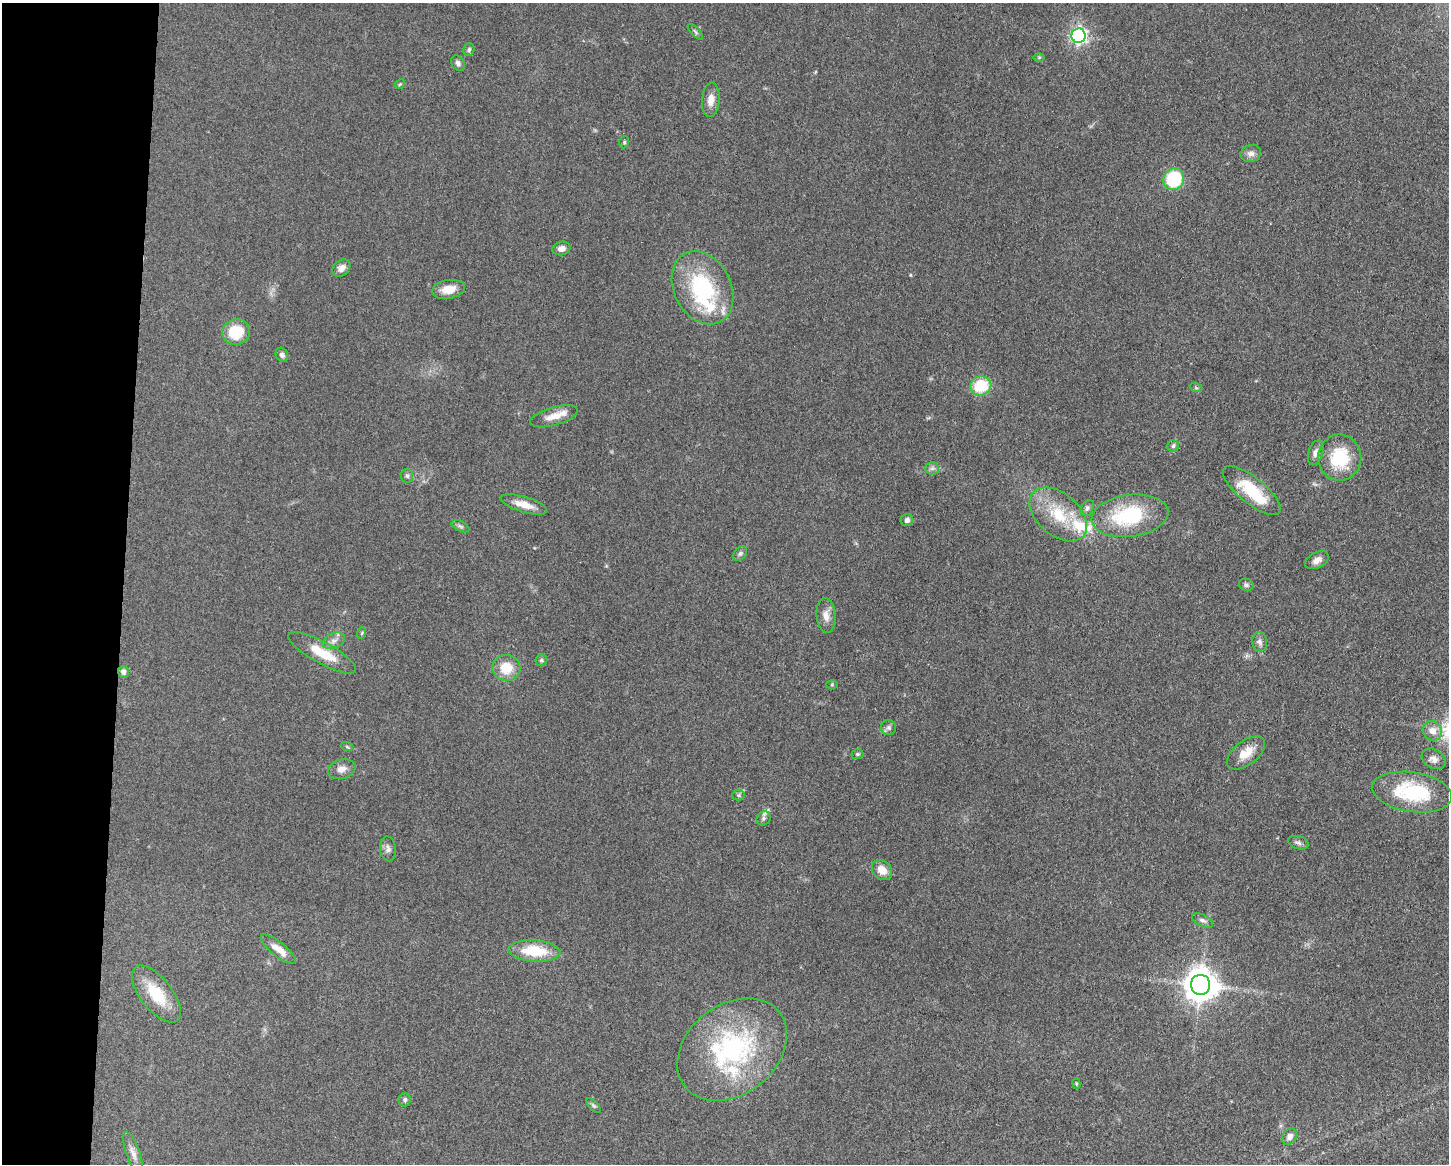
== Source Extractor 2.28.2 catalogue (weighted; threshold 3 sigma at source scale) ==
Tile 4 of 3 x 4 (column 1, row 2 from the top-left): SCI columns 232-1678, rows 2330-3491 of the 4683 x 4655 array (HDU 1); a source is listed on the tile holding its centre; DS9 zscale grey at full resolution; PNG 1451 x 1166 px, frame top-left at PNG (2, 3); each listed source drawn as its Kron ellipse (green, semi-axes under 4 px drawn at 4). Shown black and unused: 8% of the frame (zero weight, under 3 of 5 exposures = <1% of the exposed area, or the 3 px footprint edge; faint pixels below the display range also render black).
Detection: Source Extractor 2.28.2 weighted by HDU 2 'WHT'; one run over the whole footprint, this tile lists its part. Background 0.0606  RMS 0.0057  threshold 0.0255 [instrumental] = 3 sigma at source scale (4.5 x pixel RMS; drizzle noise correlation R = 1.50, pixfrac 1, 0.05/0.05 arcsec/px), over >= 5 px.
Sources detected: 73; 1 inside a brighter object's white glare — neither listed nor drawn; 5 inside a brighter listed object's ellipse — not listed separately; the other 67 listed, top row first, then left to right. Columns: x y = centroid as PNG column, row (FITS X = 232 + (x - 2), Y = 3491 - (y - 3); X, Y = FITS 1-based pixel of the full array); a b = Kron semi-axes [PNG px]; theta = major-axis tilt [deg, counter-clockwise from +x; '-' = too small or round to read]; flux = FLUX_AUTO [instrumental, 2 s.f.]
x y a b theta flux
695 32 10 4 -45 1
1079 36 7 7 - 170
469 50 6 5 - 1.2
1039 57 6 4 1 0.65
458 63 8 6 -60 1.8
400 84 5 4 - 0.74
711 100 17 9 85 5.2
624 142 6 4 70 0.83
1251 154 10 8 16 2.9
1174 179 11 10 - 33
561 248 9 6 13 3.1
341 268 10 7 41 3.4
703 288 38 28 -62 56
448 289 16 9 10 7.8
236 332 14 13 - 20
282 355 7 6 - 1.9
981 386 11 9 20 20
1196 388 6 4 -19 0.78
554 416 24 9 16 7.5
1173 446 6 5 - 1.2
1316 453 12 7 73 3
1340 458 23 21 90 27
932 468 7 6 - 1.6
407 476 7 6 - 1.3
1252 490 35 13 -39 26
524 505 24 7 -17 7.6
1087 508 8 6 63 1.7
1058 514 33 21 -41 25
1130 516 38 21 7 46
907 520 6 6 - 1.8
460 526 9 5 -27 1.4
740 553 8 6 48 1.4
1317 560 13 7 28 3.2
1246 585 7 6 - 1.4
826 615 17 9 -85 4.5
362 633 6 3 71 0.69
334 641 12 7 24 3.1
1260 642 10 7 -86 2.3
322 653 38 11 -29 16
541 660 6 6 - 1
506 668 14 13 - 13
123 672 6 5 - 2.5
832 685 5 3 - 0.57
889 728 7 7 - 1.7
1432 731 10 9 - 4.7
347 747 6 4 -19 0.72
1246 753 22 12 38 8.9
857 754 6 4 19 0.81
1434 759 13 9 -30 3.4
342 769 14 9 15 3.9
1412 792 40 20 -8 39
739 795 6 5 - 0.94
764 818 7 6 - 1.6
1298 843 10 6 -17 1.8
388 849 12 8 -85 2.5
882 870 11 9 -43 5.9
1202 920 11 5 -26 2
278 949 22 7 -39 7.3
534 951 26 11 -4 22
1200 985 10 9 - 1000
156 994 34 16 -52 21
732 1049 60 45 39 93
1076 1084 5 4 - 0.69
405 1100 7 6 - 1.4
593 1105 10 4 -45 1.2
1289 1136 9 6 51 2.7
133 1154 23 6 -70 4.2